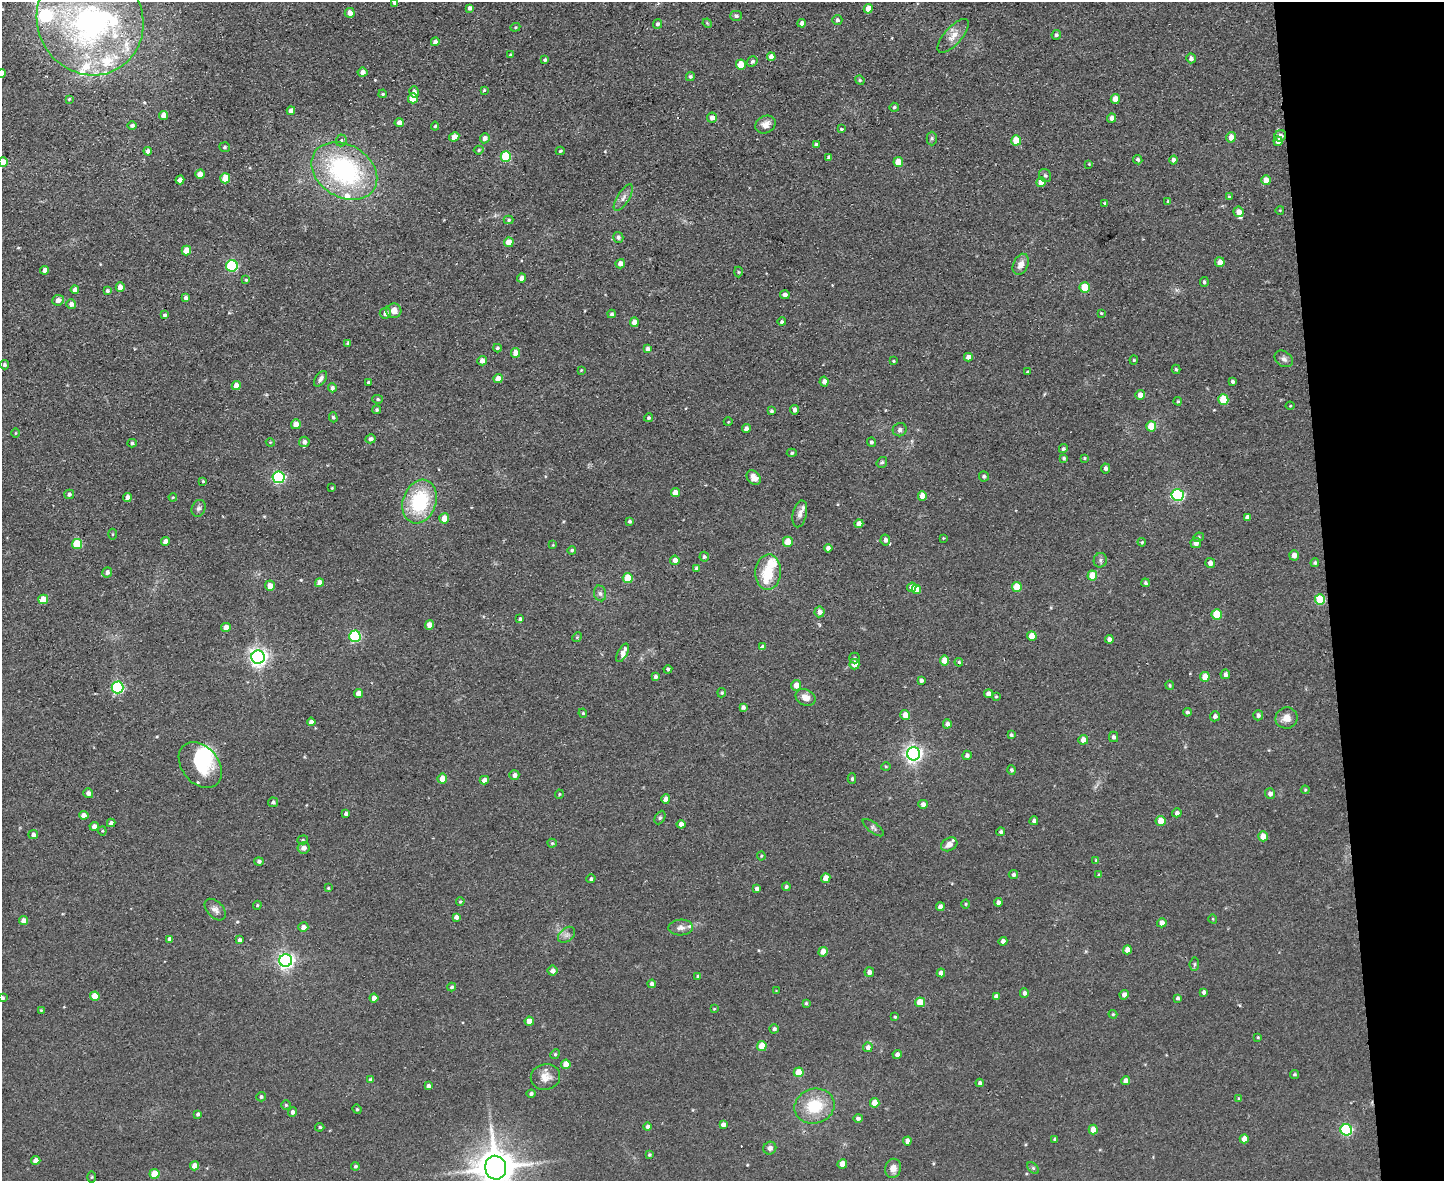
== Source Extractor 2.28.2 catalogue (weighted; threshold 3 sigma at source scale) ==
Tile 9 of 3 x 4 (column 3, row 3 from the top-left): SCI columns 3122-4563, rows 1180-2358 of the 4693 x 4717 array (HDU 1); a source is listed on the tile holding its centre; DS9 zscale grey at full resolution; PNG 1446 x 1183 px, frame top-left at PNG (2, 2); each listed source drawn as its Kron ellipse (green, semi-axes under 4 px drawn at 4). Shown black and unused: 8% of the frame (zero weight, under 2 of 3 exposures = <1% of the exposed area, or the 3 px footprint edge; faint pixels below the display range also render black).
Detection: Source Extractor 2.28.2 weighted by HDU 2 'WHT'; one run over the whole footprint, this tile lists its part. Background 0.0555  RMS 0.0087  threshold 0.039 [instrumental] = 3 sigma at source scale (4.5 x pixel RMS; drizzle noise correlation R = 1.50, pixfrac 1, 0.05/0.05 arcsec/px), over >= 5 px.
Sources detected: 389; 4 inside a brighter object's white glare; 3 cosmic-ray / hot-pixel residue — neither listed nor drawn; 14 inside a brighter listed object's ellipse — not listed separately; the other 368 listed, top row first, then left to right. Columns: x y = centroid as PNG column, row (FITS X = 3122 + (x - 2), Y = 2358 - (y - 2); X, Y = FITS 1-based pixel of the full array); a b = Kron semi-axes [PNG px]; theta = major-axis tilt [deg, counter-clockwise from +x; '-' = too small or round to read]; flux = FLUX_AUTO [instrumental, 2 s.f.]
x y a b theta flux
394 3 4 3 - 1.5
470 8 4 4 - 2.9
868 9 5 4 - 9.9
350 13 5 5 - 6
736 16 5 5 - 2
90 20 56 52 -58 250
837 20 5 5 - 2.3
707 23 5 4 - 0.83
802 23 4 4 - 4.1
657 24 5 4 - 1.9
515 27 5 4 - 1
1056 35 5 4 - 1.7
953 36 21 8 48 8.8
435 42 4 4 - 3.7
510 55 4 3 - 1.1
771 57 4 4 - 5.9
1191 58 5 4 - 3.4
545 60 4 3 - 1.7
752 61 5 4 - 2.3
741 65 5 5 - 17
362 72 5 4 - 4.4
2 73 4 4 - 6.3
690 76 4 4 - 1.9
860 80 5 4 - 1.2
484 90 3 3 - 1.1
414 92 5 5 - 3.6
383 94 4 3 - 1.2
413 98 5 5 - 18
69 99 4 3 - 0.92
1115 99 5 4 - 9.4
894 107 5 4 - 1.4
291 111 4 4 - 5
163 115 4 4 - 8.2
712 118 5 5 - 4.4
1112 118 4 4 - 4.7
399 123 4 4 - 4.6
765 124 10 8 30 6.6
132 125 4 4 - 2.3
435 126 4 4 - 1.2
842 129 4 3 - 1.3
1280 136 6 5 - 3.6
454 137 5 4 - 8.2
1231 137 5 5 - 8.1
485 138 5 5 - 4.2
932 138 7 5 -89 1.6
341 140 6 5 - 1.8
1016 140 5 5 - 18
1278 141 5 4 - 7.2
816 145 4 4 - 3.2
225 147 5 5 - 1.5
479 150 5 4 - 1.3
148 151 4 4 - 3.5
560 151 4 3 - 1.2
506 157 5 5 - 42
829 157 4 4 - 3
1138 160 5 4 - 1.7
1173 160 4 4 - 3.4
3 162 5 4 - 9.1
898 162 5 5 - 12
1089 164 3 3 - 0.71
344 171 35 26 -31 140
200 174 5 4 - 8.8
1045 175 7 5 -57 1.9
225 178 5 5 - 22
180 180 4 4 - 5.3
1266 180 5 4 - 9.5
1041 182 5 5 - 11
1229 197 4 3 - 0.97
623 198 15 6 58 4.7
1168 201 4 4 - 1.2
1105 203 4 3 - 1.4
1280 210 4 3 - 0.61
1239 212 5 5 - 6
508 220 5 4 - 1
618 237 5 5 - 2.2
509 242 5 4 - 13
186 250 5 4 - 12
1220 262 5 5 - 6.6
620 264 5 4 - 5.5
1021 264 11 7 66 6.4
232 266 6 6 - 87
45 270 4 4 - 3.7
738 272 5 3 - 0.94
522 278 4 4 - 5
246 280 4 4 - 1.1
1204 282 5 4 - 1.7
120 287 5 4 - 8.3
1085 287 5 5 - 22
75 290 4 4 - 4.5
107 291 4 4 - 1.9
785 295 5 4 - 3.4
186 298 4 4 - 2.7
58 300 6 5 - 5.1
71 304 5 5 - 4
394 311 7 7 - 7.4
385 313 6 5 - 4.6
1101 313 4 2 - 0.79
612 314 4 4 - 1.8
165 315 4 3 - 1.7
634 322 5 4 - 7.3
782 322 4 4 - 2
348 343 4 4 - 1.8
497 348 4 3 - 1.5
648 349 4 4 - 2.8
515 353 5 4 - 8.3
968 357 4 4 - 4.7
1284 359 10 7 -35 3.6
1134 360 4 4 - 0.98
482 361 5 4 - 4.8
893 361 3 3 - 0.83
4 365 4 4 - 1.7
1176 369 5 3 - 1.3
581 370 3 3 - 0.83
1028 372 3 3 - 1.3
321 379 9 5 55 3
498 379 5 4 - 8
1233 381 4 3 - 1.9
368 382 3 3 - 1.6
824 382 5 4 - 4.8
236 386 4 4 - 7.8
332 388 4 4 - 2.5
1140 395 5 5 - 7.4
378 399 5 4 - 1.3
1223 399 5 5 - 29
1178 401 4 3 - 1.1
1290 406 4 4 - 0.79
377 410 4 4 - 1.4
795 410 4 4 - 3.5
771 411 4 4 - 1.7
333 417 5 4 - 1.4
649 418 4 4 - 1.6
728 422 4 3 - 0.69
296 424 5 5 - 8.4
1151 426 5 5 - 18
746 429 4 4 - 4
900 430 7 6 - 3.1
15 433 5 3 - 0.8
371 439 5 4 - 2.8
270 442 4 3 - 0.81
304 442 5 5 - 3.5
871 442 4 4 - 2
132 443 4 4 - 1.3
1063 449 4 4 - 1.6
792 453 5 4 - 1.2
1064 458 4 3 - 1.4
1084 458 4 3 - 0.81
882 462 6 5 - 1.6
1105 468 5 4 - 2.5
984 476 5 5 - 1.7
278 477 6 6 - 140
754 477 8 6 -45 5.9
203 481 4 3 - 1.2
332 488 3 2 - 0.8
675 493 4 4 - 8
69 494 5 4 - 2.3
1178 495 6 6 - 130
922 496 5 4 - 8.6
173 497 4 3 - 0.8
127 498 4 4 - 4.2
420 502 22 16 71 64
199 508 9 6 66 2.6
800 514 14 7 77 4.5
1247 517 4 4 - 2.7
444 518 5 5 - 10
630 521 4 3 - 1.6
859 524 4 4 - 6.8
112 534 5 3 - 0.96
1198 537 5 4 - 1.4
943 538 2 2 - 0.63
885 540 5 5 - 3.2
165 541 4 4 - 5.6
788 542 5 5 - 12
1142 542 4 4 - 1
1196 543 5 5 - 4.4
77 544 5 5 - 36
553 545 4 3 - 0.77
828 548 4 4 - 3.6
572 550 4 4 - 1.6
1294 555 5 5 - 5.4
704 557 5 5 - 1.8
675 560 4 4 - 5
1100 560 7 6 - 2.3
1210 563 5 5 - 4.6
1315 563 4 4 - 1.4
696 568 4 3 - 1.8
107 572 5 4 - 2.6
768 572 18 12 87 25
1092 575 5 5 - 15
628 578 5 5 - 23
319 583 4 4 - 5.4
1145 583 4 4 - 1.4
270 586 5 5 - 6.1
912 587 5 4 - 6.5
1017 587 5 5 - 19
916 590 5 4 - 8.9
600 593 8 6 -74 2.6
43 599 5 4 - 14
1320 600 5 5 - 37
820 612 5 5 - 5.2
1217 614 5 5 - 28
520 619 3 3 - 1.9
430 625 4 4 - 9.2
226 627 5 4 - 6.1
355 636 5 5 - 89
1032 636 5 5 - 12
577 637 5 4 - 1.1
1109 639 4 4 - 4
763 647 4 4 - 3.1
623 653 10 5 62 5.7
258 657 6 6 - 400
855 658 5 5 - 1.4
945 660 5 4 - 14
959 662 4 4 - 1.4
854 664 5 5 - 9
668 669 4 3 - 1.8
1225 674 5 4 - 3
655 677 4 4 - 2.3
1205 677 5 5 - 13
921 680 4 3 - 2.6
796 685 5 5 - 8.3
1170 685 5 3 - 1
117 687 6 6 - 110
722 693 5 4 - 1.2
359 694 4 4 - 7.8
989 694 4 4 - 5.1
805 697 10 8 -24 6.8
996 697 3 3 - 0.96
743 707 4 4 - 2.6
1187 712 4 4 - 1.7
583 713 5 4 - 1.2
905 715 5 5 - 7.8
1258 715 5 5 - 2.6
1215 716 5 5 - 2.8
1286 718 11 10 - 7.9
311 722 4 4 - 3
947 724 4 4 - 3.6
1011 735 4 3 - 1.7
1114 737 5 4 - 2.2
1083 740 5 4 - 6.2
913 754 6 6 - 350
967 755 4 4 - 2.4
200 765 26 18 -51 47
886 766 5 3 - 0.93
1011 770 4 4 - 1.7
514 775 5 4 - 3.8
442 779 5 5 - 10
852 779 5 4 - 1.5
484 780 5 4 - 4.6
1305 790 4 4 - 0.86
88 793 5 5 - 3.2
559 794 5 4 - 0.96
1270 794 5 5 - 3.8
666 799 4 4 - 5.9
273 802 5 5 - 1.8
923 804 4 4 - 3.9
1177 813 4 4 - 2.9
346 814 4 4 - 2.7
84 815 5 4 - 4.9
660 818 7 5 63 1.6
1034 821 4 4 - 3
1161 821 5 5 - 13
111 823 4 4 - 2.6
681 824 4 4 - 5
94 826 4 4 - 4.8
873 828 13 5 -37 2.3
102 831 4 4 - 1
1001 832 4 4 - 1.7
33 835 5 4 - 2.7
1263 836 5 5 - 11
303 840 5 4 - 1.2
552 843 4 4 - 1.2
949 844 8 6 29 5.2
303 848 6 5 - 5.2
761 856 4 4 - 0.93
1096 860 4 4 - 1
259 861 5 4 - 2.1
1013 875 4 4 - 1.9
1099 875 4 3 - 1.6
826 878 5 4 - 8.8
591 879 4 4 - 1.8
786 887 4 4 - 1.6
328 888 4 4 - 0.95
757 889 4 4 - 3
460 901 4 3 - 1.1
998 902 4 4 - 2.8
966 904 4 4 - 1
257 905 4 3 - 1.1
940 907 4 4 - 3.7
215 910 13 8 -46 4.3
456 917 4 4 - 3.1
1213 919 4 3 - 0.72
24 921 4 4 - 5.8
1162 923 5 4 - 6
303 927 5 4 - 4.5
681 927 12 8 2 4.4
567 935 10 6 41 3.5
170 939 4 4 - 3.1
240 940 4 4 - 2.7
1003 941 4 4 - 3.7
1127 950 4 4 - 6.6
823 952 5 4 - 7.4
286 961 6 6 - 340
1194 964 6 4 83 1.5
553 971 5 5 - 3.6
869 972 5 5 - 3.8
941 973 4 4 - 4.5
698 976 4 4 - 1.9
652 984 4 4 - 3
452 987 4 4 - 1.6
776 991 3 3 - 0.62
1204 992 4 4 - 2.3
1024 993 5 4 - 2.7
1124 995 5 4 - 3.6
95 996 4 4 - 13
996 996 4 4 - 2.6
3 998 4 4 - 1.4
374 998 4 4 - 4.8
1178 998 4 3 - 1.7
920 1002 5 5 - 16
806 1003 4 3 - 1.3
714 1009 4 3 - 0.66
41 1010 3 3 - 0.75
1113 1014 4 4 - 1
895 1017 4 3 - 1.1
529 1021 4 4 - 8.4
774 1029 4 4 - 1.9
1258 1037 4 3 - 0.95
762 1046 5 5 - 16
868 1047 5 4 - 3.8
555 1054 5 4 - 1.1
897 1055 4 4 - 3.7
566 1064 5 4 - 12
799 1072 5 5 - 14
1294 1074 4 3 - 1.2
545 1077 15 13 10 8.6
370 1080 4 3 - 1.6
1125 1081 4 4 - 4.2
980 1083 4 4 - 2.8
428 1086 4 4 - 2.7
531 1094 4 4 - 1.9
261 1097 5 4 - 1.8
1239 1099 4 4 - 1.1
875 1103 5 4 - 12
286 1105 4 4 - 1.2
814 1106 20 17 17 34
357 1109 5 4 - 1.1
292 1112 5 4 - 2.6
198 1114 4 3 - 1.7
858 1118 5 4 - 2.5
723 1124 4 4 - 3.6
320 1127 4 3 - 1.3
647 1127 4 4 - 2.6
1093 1130 5 4 - 11
1346 1130 6 5 - 100
1055 1139 4 3 - 1.7
1244 1139 4 4 - 7.6
907 1141 4 4 - 5.6
770 1148 6 6 - 3.3
649 1155 4 4 - 1.1
36 1160 5 4 - 4.8
842 1164 5 5 - 11
195 1166 4 4 - 8
355 1166 4 4 - 1.7
496 1168 12 10 -78 2700
893 1168 9 8 - 7.4
1033 1168 7 4 -45 1.5
154 1174 5 5 - 17
92 1177 5 3 - 0.87
Isophote crosses this tile's border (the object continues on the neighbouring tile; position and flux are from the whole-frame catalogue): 5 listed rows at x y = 394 3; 2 73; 3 162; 3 998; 496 1168